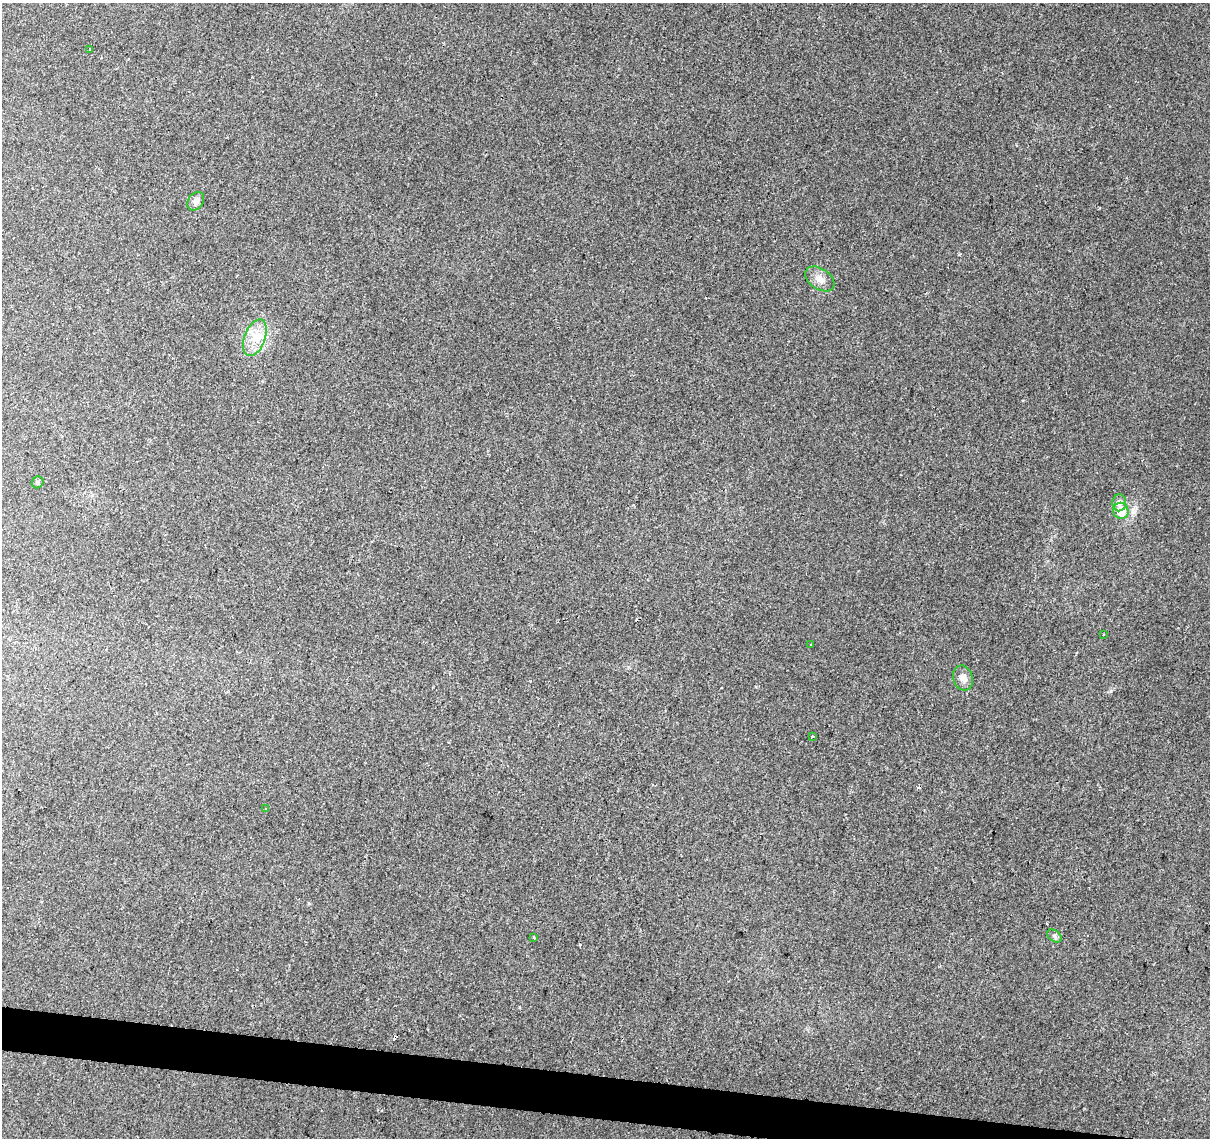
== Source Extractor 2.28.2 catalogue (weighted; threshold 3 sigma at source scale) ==
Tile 6 of 4 x 4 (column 2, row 2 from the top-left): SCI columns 1216-2423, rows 2555-3690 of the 4840 x 5051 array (HDU 1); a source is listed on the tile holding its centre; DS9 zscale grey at full resolution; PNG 1212 x 1140 px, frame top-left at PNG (2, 3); each listed source drawn as its Kron ellipse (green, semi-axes under 4 px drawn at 4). Shown black and unused: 3% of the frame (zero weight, under 2 of 3 exposures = <1% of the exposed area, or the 3 px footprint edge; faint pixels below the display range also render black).
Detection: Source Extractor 2.28.2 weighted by HDU 2 'WHT'; one run over the whole footprint, this tile lists its part. Background 0.0109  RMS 0.0057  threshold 0.0258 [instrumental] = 3 sigma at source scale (4.5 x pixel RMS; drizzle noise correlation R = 1.50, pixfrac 1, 0.0396/0.0396 arcsec/px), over >= 5 px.
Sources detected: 18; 4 cosmic-ray / hot-pixel residue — neither listed nor drawn; the other 14 listed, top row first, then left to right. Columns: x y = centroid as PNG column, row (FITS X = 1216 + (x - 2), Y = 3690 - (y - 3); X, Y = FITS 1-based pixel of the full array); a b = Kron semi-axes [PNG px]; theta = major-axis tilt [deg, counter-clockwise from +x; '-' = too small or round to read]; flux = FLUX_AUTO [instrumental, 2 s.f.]
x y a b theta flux
90 50 4 2 - 1.1
196 201 10 7 54 2.6
820 279 16 10 -34 5.1
255 338 19 10 69 9.6
38 482 6 5 - 1.3
1119 503 8 7 - 2.5
1121 511 8 7 - 10
1103 634 3 2 - 0.47
811 644 3 2 - 0.43
963 678 13 9 -70 3.9
812 736 4 3 - 5
266 808 3 3 - 1.3
1054 936 8 5 -37 1.4
534 937 3 2 - 0.56
Unlisted compact peaks at least as high as the median listed source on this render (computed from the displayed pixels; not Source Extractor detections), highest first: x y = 1111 691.